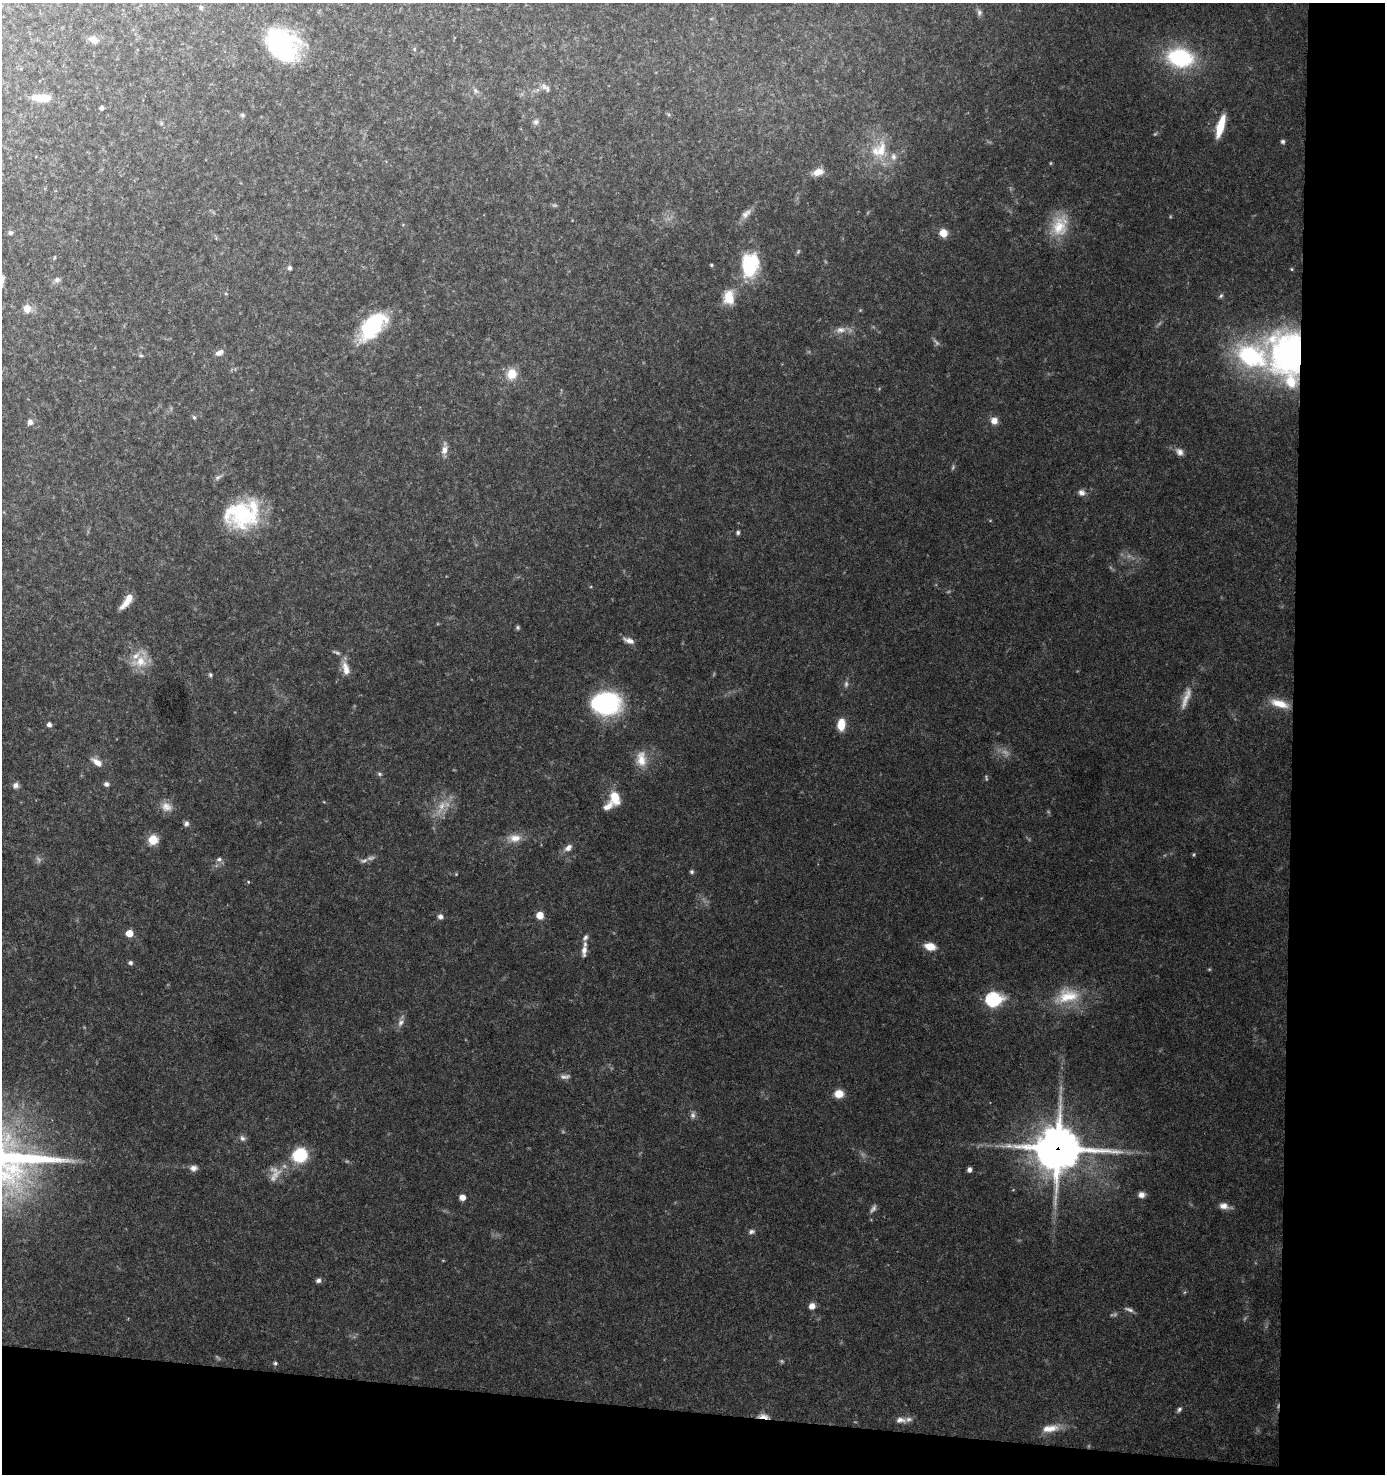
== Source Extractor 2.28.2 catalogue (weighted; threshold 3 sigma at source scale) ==
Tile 9 of 3 x 3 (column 3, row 3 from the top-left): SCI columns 2969-4351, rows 2-1473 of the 4455 x 4421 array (HDU 1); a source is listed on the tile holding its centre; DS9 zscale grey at full resolution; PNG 1387 x 1476 px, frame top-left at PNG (2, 3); no overlay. Shown black and unused: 11% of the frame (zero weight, under 3 of 6 exposures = <1% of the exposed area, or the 3 px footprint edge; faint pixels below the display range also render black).
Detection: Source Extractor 2.28.2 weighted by HDU 2 'WHT'; one run over the whole footprint, this tile lists its part. Background 0.091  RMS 0.0052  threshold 0.0211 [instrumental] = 3 sigma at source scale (4.09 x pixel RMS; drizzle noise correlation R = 1.36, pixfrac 0.8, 0.05/0.05 arcsec/px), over >= 5 px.
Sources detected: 133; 16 too faint to see at this stretch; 1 inside a brighter object's white glare — not listed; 7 inside a brighter listed object's ellipse — not listed separately; the other 109 listed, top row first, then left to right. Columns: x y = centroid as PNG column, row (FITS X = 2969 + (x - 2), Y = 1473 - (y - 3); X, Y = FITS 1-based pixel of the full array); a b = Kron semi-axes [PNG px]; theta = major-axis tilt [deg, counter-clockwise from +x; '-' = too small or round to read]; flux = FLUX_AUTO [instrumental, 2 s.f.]
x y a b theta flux
201 7 6 5 - 1
979 12 9 7 -82 1.5
93 40 12 8 -22 3.2
282 45 36 25 -41 55
414 49 5 5 - 0.64
1180 58 25 17 -11 49
544 86 12 7 -55 2.2
475 91 8 5 -56 1.3
41 98 21 8 -1 9.5
102 108 5 5 - 1.2
242 115 7 6 - 1
536 122 8 7 - 1.5
161 123 5 5 - 0.72
1220 126 23 7 74 12
1283 141 5 5 - 1
879 150 29 23 56 21
1051 163 5 3 - 0.42
818 172 12 8 16 5.5
746 214 17 8 43 3.4
1059 226 30 21 72 15
10 233 6 6 - 1.1
943 233 6 5 - 9.8
54 258 5 3 - 0.48
751 264 29 20 74 24
711 265 4 3 - 0.65
289 268 5 5 - 1.3
1292 269 4 4 - 0.53
2 279 11 7 68 2.1
57 280 8 7 - 1.6
226 294 5 3 - 0.44
1221 296 7 5 50 0.94
729 297 18 12 -89 8.7
27 308 9 8 - 4.6
373 326 34 18 47 40
840 330 16 8 10 3.8
219 353 12 7 26 2.3
141 355 7 4 -8 0.72
1289 355 40 32 -76 140
1251 356 36 24 -20 65
512 374 10 9 - 9.2
194 417 6 4 -73 0.89
994 421 8 8 - 3.9
30 422 8 7 - 2.1
444 450 12 8 81 3.4
1179 452 11 9 -47 2.6
218 477 9 6 30 1.4
1082 493 9 8 - 2.2
242 514 40 32 -3 43
738 532 5 5 - 1
127 601 19 6 53 6.5
518 627 6 5 - 0.82
629 641 14 6 -20 3.2
140 662 23 16 14 9.7
346 668 20 9 -74 5.5
210 675 5 5 - 0.87
846 684 9 6 81 1.4
1186 698 32 8 70 5.8
605 703 26 20 0 72
1280 704 22 9 -17 8.7
49 724 5 5 - 1.7
841 724 12 7 83 9
641 759 23 13 -88 7.9
97 762 15 7 -37 4.2
379 774 7 5 -21 0.89
106 784 6 5 - 1.8
16 785 7 7 - 1.8
615 798 17 11 -72 9.2
166 807 16 12 -28 4.7
186 823 7 7 - 1.5
515 838 19 10 2 6.1
153 840 7 7 - 12
568 848 11 7 42 2.9
1194 854 5 3 - 0.54
219 859 8 6 -6 1.6
364 860 11 6 16 1.7
692 872 6 5 - 0.94
456 874 4 4 - 0.42
248 882 4 3 - 0.42
540 915 6 5 - 7.5
440 916 7 7 - 1.7
129 933 5 5 - 11
930 946 10 7 -13 7.9
584 951 14 6 86 3.4
130 963 6 5 - 1.1
1209 969 5 4 - 0.52
1067 996 37 20 10 19
993 999 8 7 - 89
401 1022 12 7 66 2.4
565 1076 14 6 5 2
839 1094 9 8 - 6.5
693 1115 9 7 -88 1.7
242 1138 9 6 -57 1.6
1058 1149 18 16 -1 1500
300 1155 11 10 - 31
193 1168 9 7 7 2.5
969 1170 6 5 - 1.5
1141 1195 8 6 7 2.7
462 1197 6 6 - 3.2
1224 1206 12 8 -10 3.2
873 1209 12 5 57 1.7
751 1232 8 6 9 1.4
318 1280 7 6 - 1.5
812 1306 7 6 - 3.6
1129 1309 13 5 -21 1.6
275 1363 5 5 - 0.88
1179 1409 7 5 59 1.1
763 1416 13 5 -7 5.3
901 1420 16 8 -5 3.1
1050 1428 25 9 7 6.7
Overlapping masked pixels (flux is a lower limit): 3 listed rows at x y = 1289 355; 1058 1149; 763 1416
Isophote crosses this tile's border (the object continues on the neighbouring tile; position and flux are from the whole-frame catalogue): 1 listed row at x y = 2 279